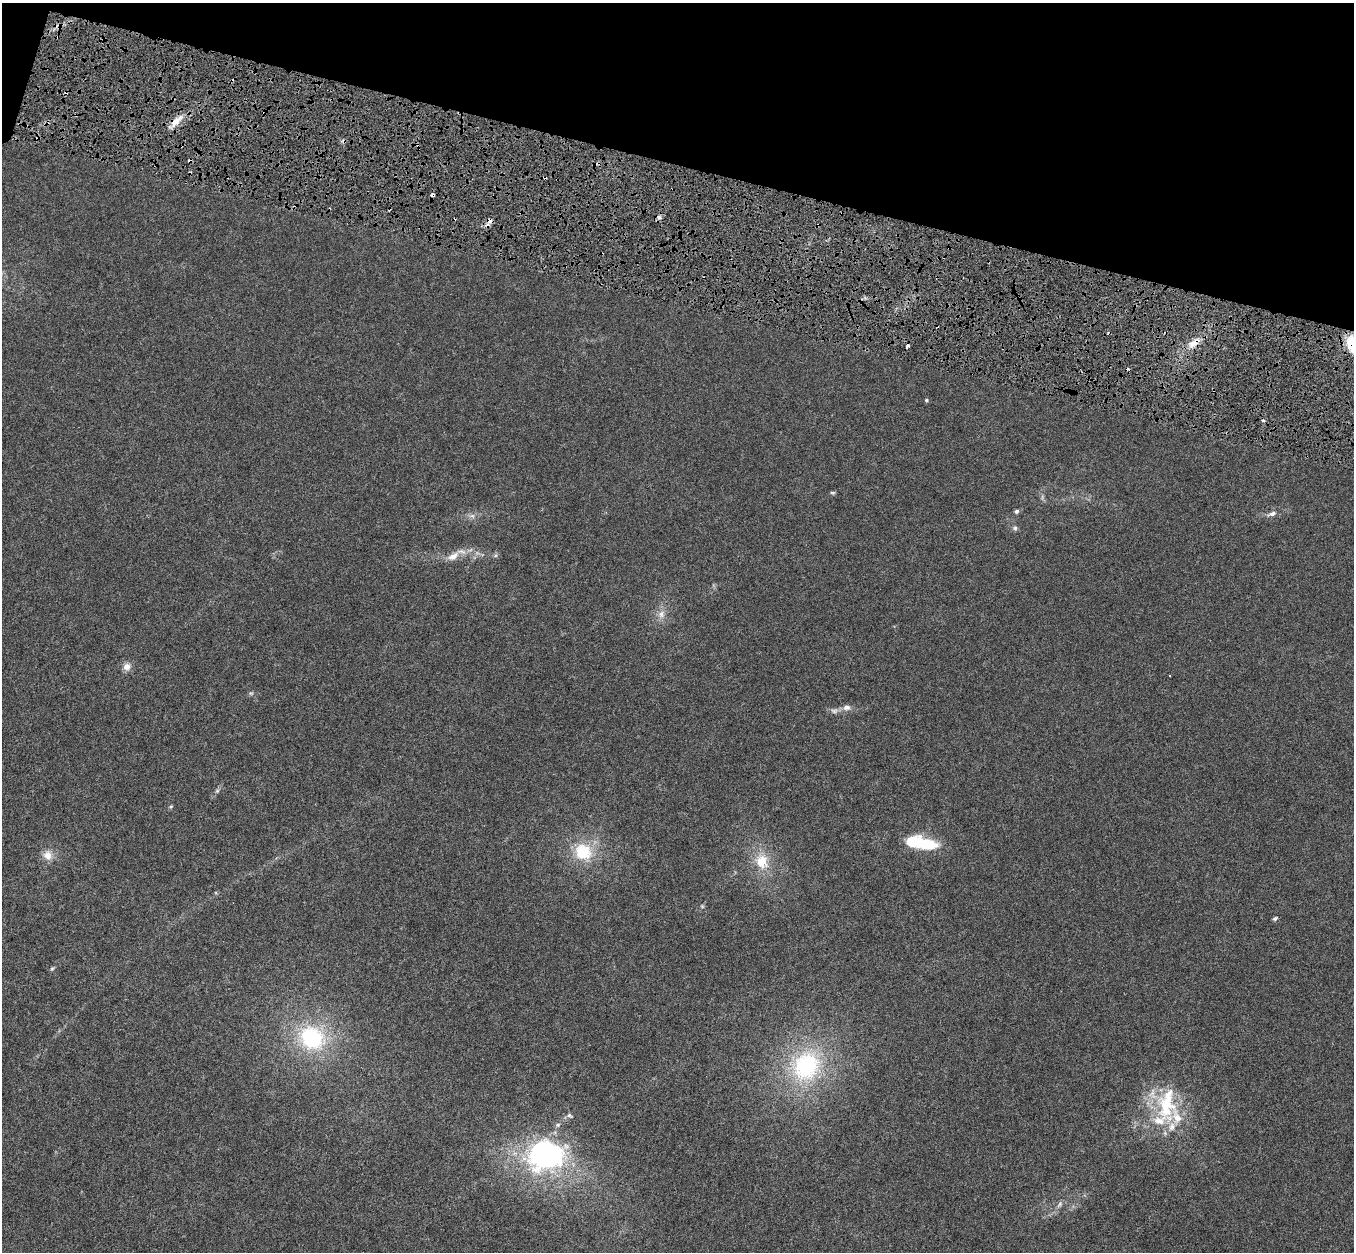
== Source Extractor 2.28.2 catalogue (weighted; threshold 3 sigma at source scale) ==
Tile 2 of 4 x 4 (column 2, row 1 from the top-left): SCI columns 1364-2715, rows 4079-5328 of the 5422 x 5593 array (HDU 1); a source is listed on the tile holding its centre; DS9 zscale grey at full resolution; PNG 1356 x 1254 px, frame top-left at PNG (2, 3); no overlay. Shown black and unused: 14% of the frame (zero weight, under 4 of 8 exposures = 1% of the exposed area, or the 3 px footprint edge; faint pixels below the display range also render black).
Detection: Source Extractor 2.28.2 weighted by HDU 2 'WHT'; one run over the whole footprint, this tile lists its part. Background 0.00445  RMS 9.8e-04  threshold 0.004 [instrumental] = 3 sigma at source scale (4.09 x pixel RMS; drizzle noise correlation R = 1.36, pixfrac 0.8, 0.0396/0.0396 arcsec/px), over >= 5 px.
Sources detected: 44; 1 too faint to see at this stretch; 1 inside a brighter object's white glare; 7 cosmic-ray / hot-pixel residue — not listed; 3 inside a brighter listed object's ellipse — not listed separately; the other 32 listed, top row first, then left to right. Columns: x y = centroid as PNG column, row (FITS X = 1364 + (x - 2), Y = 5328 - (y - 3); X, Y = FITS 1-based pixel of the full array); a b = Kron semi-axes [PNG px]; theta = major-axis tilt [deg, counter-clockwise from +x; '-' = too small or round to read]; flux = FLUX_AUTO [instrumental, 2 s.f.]
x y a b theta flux
176 121 21 8 42 1.1
433 195 4 3 - 0.3
659 217 6 5 - 0.23
490 220 7 7 - 0.38
1352 341 17 10 34 4
1194 343 20 8 37 1.1
908 345 5 3 - 0.44
926 400 5 4 - 0.13
833 493 7 4 -6 0.12
1016 511 6 5 - 0.18
1272 514 11 6 19 0.37
472 516 8 5 -29 0.27
1015 528 6 6 - 0.18
453 556 19 9 32 0.9
661 614 11 9 73 0.6
127 667 10 9 - 0.54
251 693 6 4 17 0.13
846 707 10 8 -2 0.42
217 791 6 5 - 0.14
921 843 29 9 -11 6.6
583 852 23 21 -26 3.5
47 855 11 10 - 0.85
762 861 22 17 -71 2.3
702 906 5 4 - 0.1
1275 918 6 4 29 0.17
52 969 5 5 - 0.13
312 1038 35 29 -32 8.1
806 1066 45 38 60 10
1167 1104 56 26 87 6.5
569 1115 8 5 -37 0.2
543 1153 26 23 7 23
1060 1204 11 5 56 0.29
Overlapping masked pixels (flux is a lower limit): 6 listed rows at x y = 176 121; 433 195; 490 220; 1352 341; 1194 343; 908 345
Isophote crosses this tile's border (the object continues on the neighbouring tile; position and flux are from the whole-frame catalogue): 1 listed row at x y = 1352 341